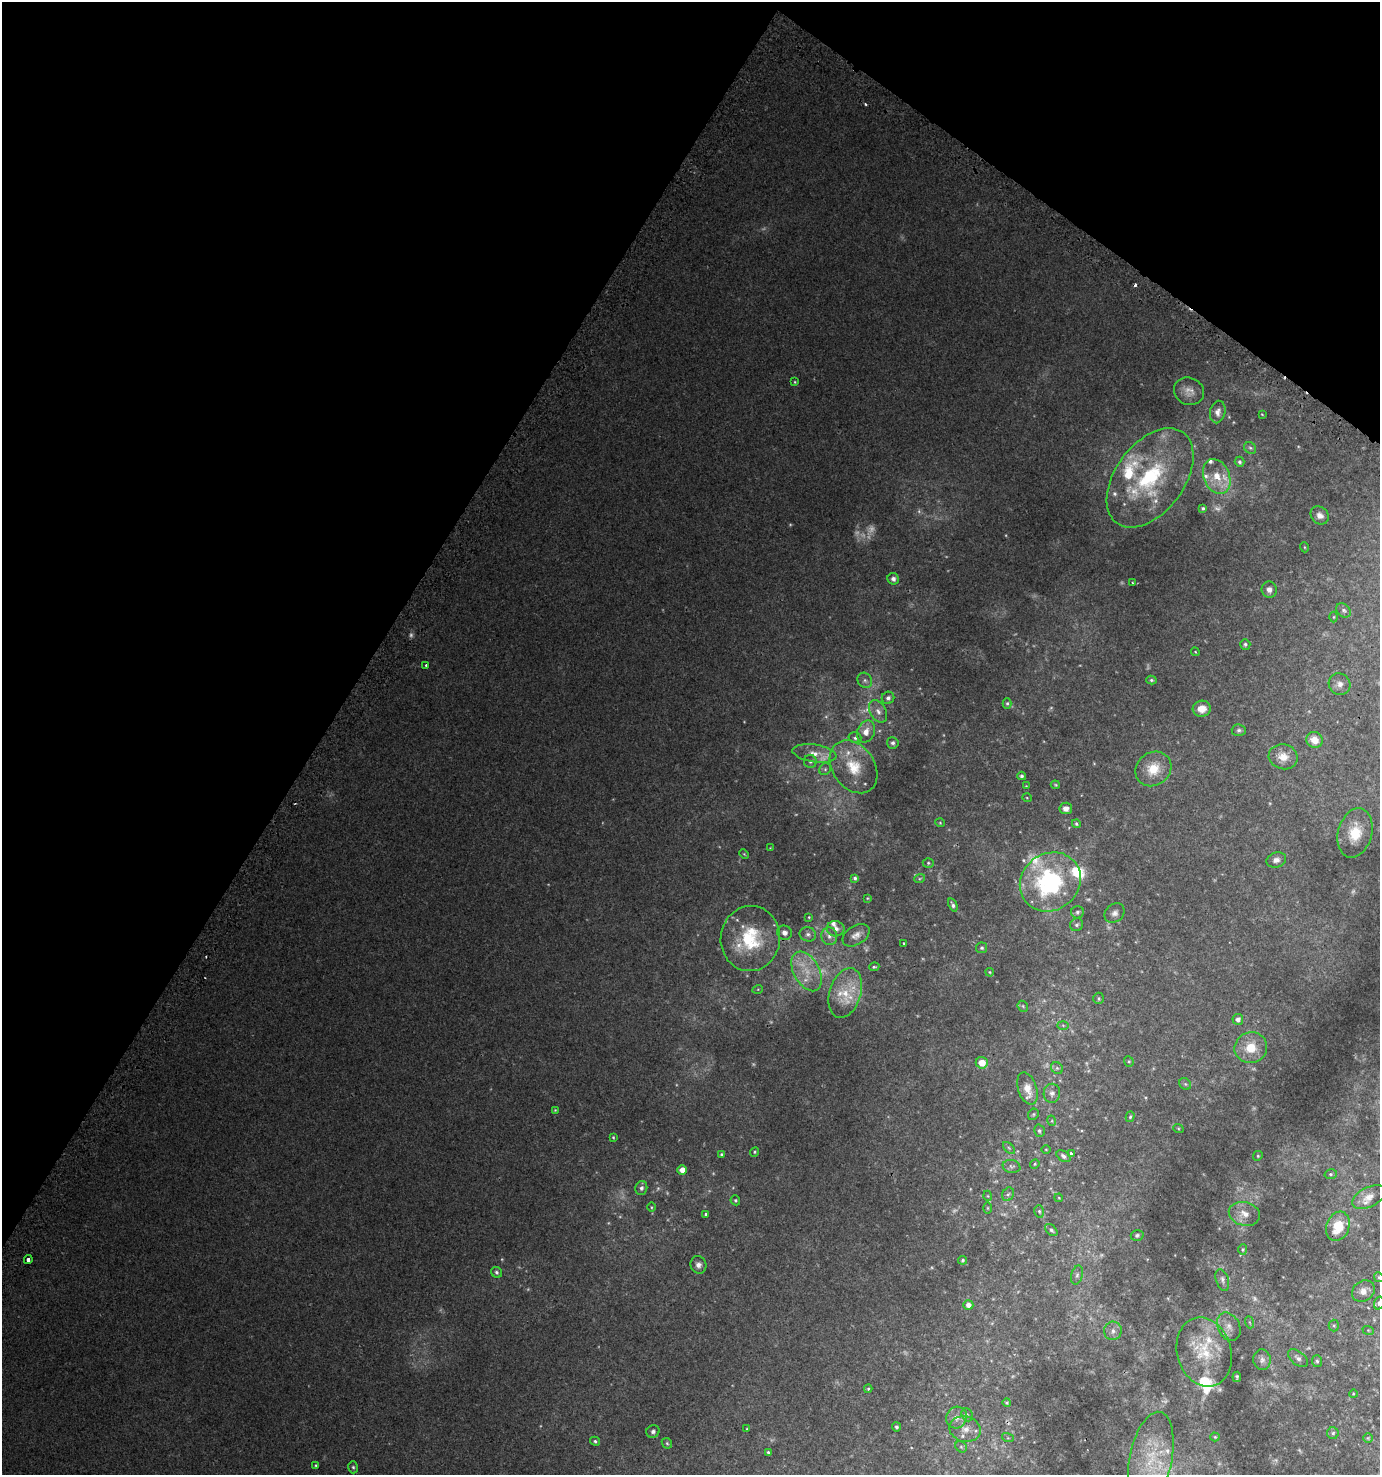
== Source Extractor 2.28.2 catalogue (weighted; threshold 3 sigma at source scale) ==
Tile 2 of 4 x 4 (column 2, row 1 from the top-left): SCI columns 1692-3069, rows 4483-5955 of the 6070 x 6007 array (HDU 1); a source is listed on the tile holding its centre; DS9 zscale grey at full resolution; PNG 1382 x 1477 px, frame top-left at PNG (2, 2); each listed source drawn as its Kron ellipse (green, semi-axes under 4 px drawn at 4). Shown black and unused: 31% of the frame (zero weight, under 2 of 3 exposures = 3% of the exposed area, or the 3 px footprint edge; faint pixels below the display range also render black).
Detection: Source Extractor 2.28.2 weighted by HDU 2 'WHT'; one run over the whole footprint, this tile lists its part. Background 0.0145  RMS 0.0048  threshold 0.0217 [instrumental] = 3 sigma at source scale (4.5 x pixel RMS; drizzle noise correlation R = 1.50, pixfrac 1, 0.0396/0.0396 arcsec/px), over >= 5 px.
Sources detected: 217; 39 too faint to see at this stretch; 4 cosmic-ray / hot-pixel residue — neither listed nor drawn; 19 inside a brighter listed object's ellipse — not listed separately; the other 155 listed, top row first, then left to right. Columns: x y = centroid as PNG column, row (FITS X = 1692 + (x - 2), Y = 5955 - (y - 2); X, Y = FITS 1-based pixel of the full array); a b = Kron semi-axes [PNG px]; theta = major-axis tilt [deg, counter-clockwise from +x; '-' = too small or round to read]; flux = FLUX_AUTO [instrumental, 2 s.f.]
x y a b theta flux
795 382 4 3 - 0.45
1189 391 15 13 -23 4
1218 412 11 7 78 2.5
1262 414 4 2 - 0.32
1250 448 6 5 - 0.94
1240 462 5 4 - 0.92
1217 477 18 13 -67 9.4
1150 478 56 34 54 55
1203 508 4 4 - 0.81
1320 515 10 8 -42 2.8
1304 547 5 3 - 0.42
893 579 6 5 - 2
1132 583 3 2 - 0.47
1269 590 8 7 - 2.2
1344 610 8 6 -45 1.2
1334 617 5 3 - 0.44
1245 644 5 5 - 0.99
1195 652 4 4 - 0.53
426 665 3 3 - 1
865 680 8 6 -54 1.5
1151 680 5 4 - 0.74
1340 684 11 10 - 2.8
888 698 6 6 - 1.5
1007 703 5 4 - 0.78
1202 709 9 8 - 5.1
878 711 12 8 -61 2.9
1239 730 7 6 - 1
866 732 11 8 65 4.3
855 738 6 5 - 1
1314 740 8 8 - 5.6
893 743 6 5 - 1.2
814 753 22 9 -8 5.6
1283 757 14 12 -13 5.5
810 761 6 6 - 1.2
853 767 29 21 -55 16
825 769 6 5 - 0.92
1153 769 19 16 37 10
1022 776 4 4 - 0.93
1055 785 4 3 - 0.48
1026 786 3 3 - 0.34
1027 798 5 3 - 0.35
1066 808 6 6 - 2.5
940 823 4 4 - 0.46
1076 824 4 4 - 0.81
1355 833 25 17 75 13
770 848 4 4 - 0.32
744 854 5 3 - 0.46
1276 860 10 7 18 2.2
928 863 5 4 - 0.64
855 878 4 4 - 0.93
920 878 5 3 - 0.49
1050 882 32 28 38 65
867 898 3 2 - 0.35
953 905 7 4 -65 1.3
1077 912 6 6 - 1.1
1115 913 11 8 42 2.2
809 917 3 3 - 0.39
1077 925 7 6 - 1.2
836 929 9 7 -3 2.5
784 933 7 7 - 2.2
808 934 8 7 - 1.6
856 935 15 9 32 3.2
829 936 9 7 -78 2.3
750 939 32 30 83 30
904 943 3 3 - 0.41
982 948 5 5 - 0.86
874 967 5 3 - 0.66
807 971 21 13 -62 10
990 972 4 3 - 0.53
758 989 5 3 - 0.4
845 993 25 15 72 12
1099 998 6 5 - 0.75
1023 1006 6 4 -48 0.69
1238 1019 5 5 - 1.8
1063 1025 6 4 -2 0.55
1251 1048 16 15 - 11
1129 1061 5 4 - 0.65
982 1063 6 5 - 5.8
1057 1068 6 5 - 0.88
1185 1084 6 5 - 0.79
1027 1089 16 9 -72 4.9
1052 1093 9 8 - 2
555 1110 3 3 - 0.44
1033 1114 6 5 - 0.62
1130 1117 5 4 - 0.63
1052 1121 5 3 - 0.45
1178 1128 5 3 - 0.43
1039 1131 6 5 - 0.9
613 1137 4 3 - 0.52
1009 1148 7 4 -45 0.9
1046 1149 5 3 - 0.37
755 1152 5 4 - 0.59
1072 1154 4 3 - 4.6
722 1155 4 3 - 0.91
1064 1156 7 5 -33 1.5
1258 1156 5 4 - 0.62
1035 1164 5 4 - 0.56
1011 1166 9 6 -12 1.2
682 1170 5 5 - 3.5
1331 1174 6 5 - 0.82
641 1188 7 6 - 1.3
1008 1194 7 5 63 1.1
988 1196 5 3 - 0.39
1369 1197 18 9 26 4.3
1059 1198 4 3 - 0.4
735 1200 5 4 - 0.74
651 1207 5 3 - 0.42
988 1208 6 4 -90 0.47
1039 1211 6 4 -75 0.67
706 1214 4 3 - 0.75
1244 1214 16 11 -14 5
1338 1226 15 11 70 12
1051 1230 7 5 -41 1.1
1137 1235 6 5 - 0.91
1243 1249 5 4 - 0.64
28 1259 4 3 - 4.9
963 1260 4 4 - 0.75
698 1265 9 8 - 2.2
497 1272 6 5 - 1.1
1077 1275 9 5 75 1.4
1379 1277 5 4 - 0.57
1222 1280 11 6 -72 1.8
1363 1291 12 10 36 3.1
1379 1303 6 5 - 1
968 1305 5 5 - 2.3
1249 1322 6 4 -70 0.61
1334 1326 6 5 - 0.79
1229 1327 15 11 -64 3.8
1368 1330 6 3 -18 0.49
1113 1331 9 9 - 2.6
1204 1352 35 27 -74 21
1298 1358 11 6 -39 1.7
1262 1360 10 8 -83 2.2
1317 1361 6 5 - 0.91
1237 1377 5 3 - 0.76
868 1389 4 4 - 0.72
1353 1394 4 3 - 0.35
1007 1403 4 4 - 0.69
967 1415 7 5 -66 0.89
957 1417 11 10 - 3.4
896 1427 4 4 - 0.98
747 1429 3 3 - 0.53
965 1429 16 12 -14 5.1
653 1431 7 6 - 1.3
1333 1433 6 6 - 0.93
1215 1437 4 4 - 0.53
1008 1438 6 4 -18 0.49
1368 1438 5 5 - 0.58
595 1441 5 4 - 0.85
667 1443 6 4 -45 0.71
961 1447 6 5 - 0.78
768 1452 4 3 - 0.64
1151 1458 47 21 78 27
316 1465 4 3 - 0.53
353 1467 6 5 - 0.87
Isophote crosses this tile's border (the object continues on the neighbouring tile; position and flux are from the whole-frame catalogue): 2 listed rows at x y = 1379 1277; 1379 1303